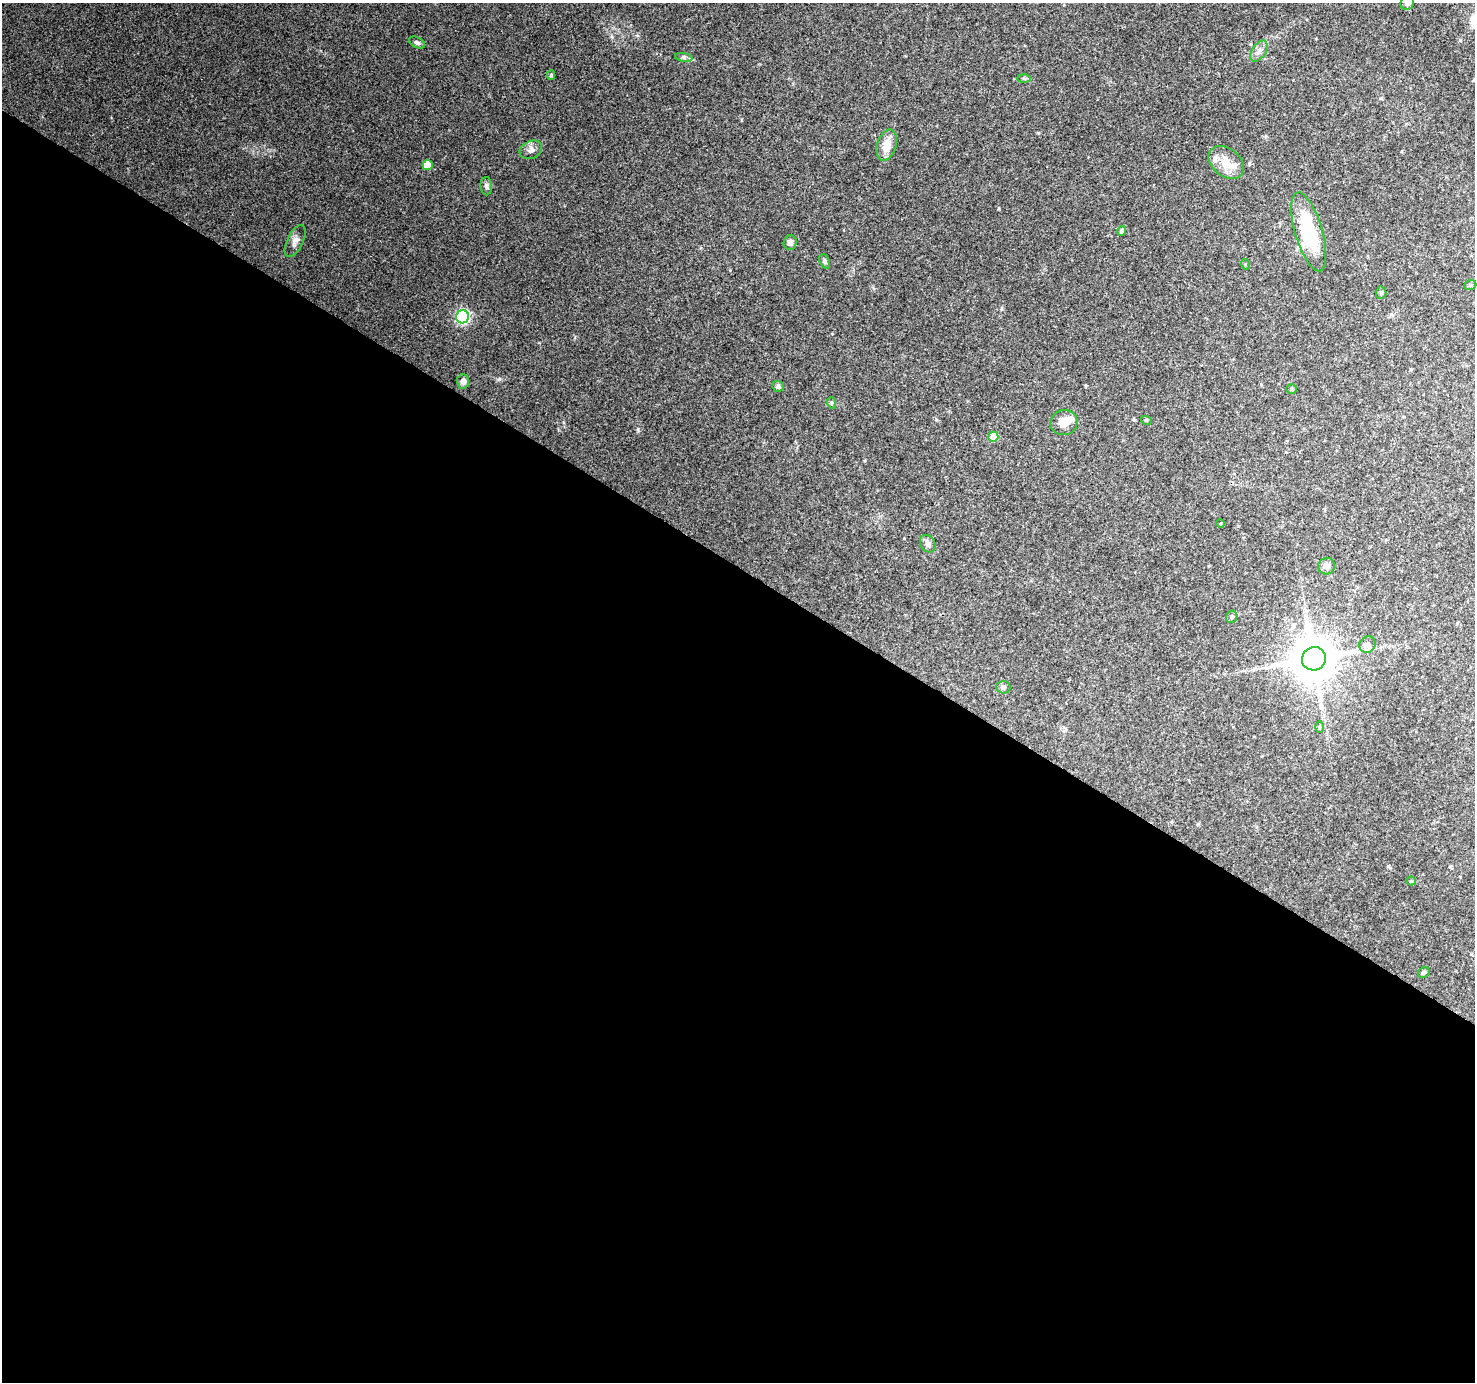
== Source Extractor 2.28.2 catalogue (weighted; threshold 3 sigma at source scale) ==
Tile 14 of 4 x 4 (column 2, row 4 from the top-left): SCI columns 1475-2947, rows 186-1565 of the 5899 x 5962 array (HDU 1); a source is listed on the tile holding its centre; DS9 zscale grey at full resolution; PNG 1477 x 1384 px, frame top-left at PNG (2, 3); each listed source drawn as its Kron ellipse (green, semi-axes under 4 px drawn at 4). Shown black and unused: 59% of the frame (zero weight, under 3 of 4 exposures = <1% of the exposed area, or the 3 px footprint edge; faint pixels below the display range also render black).
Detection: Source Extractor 2.28.2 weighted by HDU 2 'WHT'; one run over the whole footprint, this tile lists its part. Background 0.149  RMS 0.0073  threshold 0.0331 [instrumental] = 3 sigma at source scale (4.5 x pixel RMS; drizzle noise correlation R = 1.50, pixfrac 1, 0.0396/0.0396 arcsec/px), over >= 5 px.
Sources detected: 41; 1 inside a brighter object's white glare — neither listed nor drawn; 3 inside a brighter listed object's ellipse — not listed separately; the other 37 listed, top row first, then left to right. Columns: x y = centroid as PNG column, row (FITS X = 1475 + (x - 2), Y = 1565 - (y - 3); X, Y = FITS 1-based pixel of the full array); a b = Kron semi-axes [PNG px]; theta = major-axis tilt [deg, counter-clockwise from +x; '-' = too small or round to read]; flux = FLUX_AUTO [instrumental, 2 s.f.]
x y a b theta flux
1407 3 7 6 - 3
417 43 8 5 -26 1.8
1259 51 12 6 55 3.6
684 57 9 4 -9 1.8
551 75 5 4 - 0.92
1024 78 6 4 -1 1.1
887 145 16 9 73 10
531 150 12 8 27 3.7
1226 163 20 14 -38 11
427 165 5 5 - 12
486 186 9 5 -88 2
1122 231 5 4 - 2.1
1309 232 41 13 -74 47
295 241 17 8 64 4.4
790 242 7 6 - 2.9
825 261 8 5 -69 1.5
1245 264 5 3 - 0.69
1470 285 6 4 21 1
1381 293 6 5 - 1.4
463 317 7 6 - 120
463 381 7 6 - 3.6
778 386 6 5 - 2
1292 389 5 4 - 1.1
832 403 6 3 -71 0.86
1146 420 6 3 -18 0.79
1064 422 13 12 - 8.3
993 437 5 5 - 13
1221 523 4 3 - 0.67
928 544 9 7 -57 3.2
1327 566 8 8 - 3.3
1232 617 6 5 - 1.7
1367 645 9 7 44 3.3
1314 659 12 11 - 3000
1003 687 7 6 - 1.8
1319 727 6 4 -89 0.89
1411 881 4 4 - 0.73
1424 972 6 5 - 1.3
Isophote crosses this tile's border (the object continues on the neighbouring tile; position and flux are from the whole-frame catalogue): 1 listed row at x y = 1407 3
Unlisted compact peaks at least as high as the median listed source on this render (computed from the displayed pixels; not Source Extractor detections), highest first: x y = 638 429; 499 379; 1460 40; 999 209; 563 422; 1038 133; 936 419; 575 337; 1001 309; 832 334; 1086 386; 1388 866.